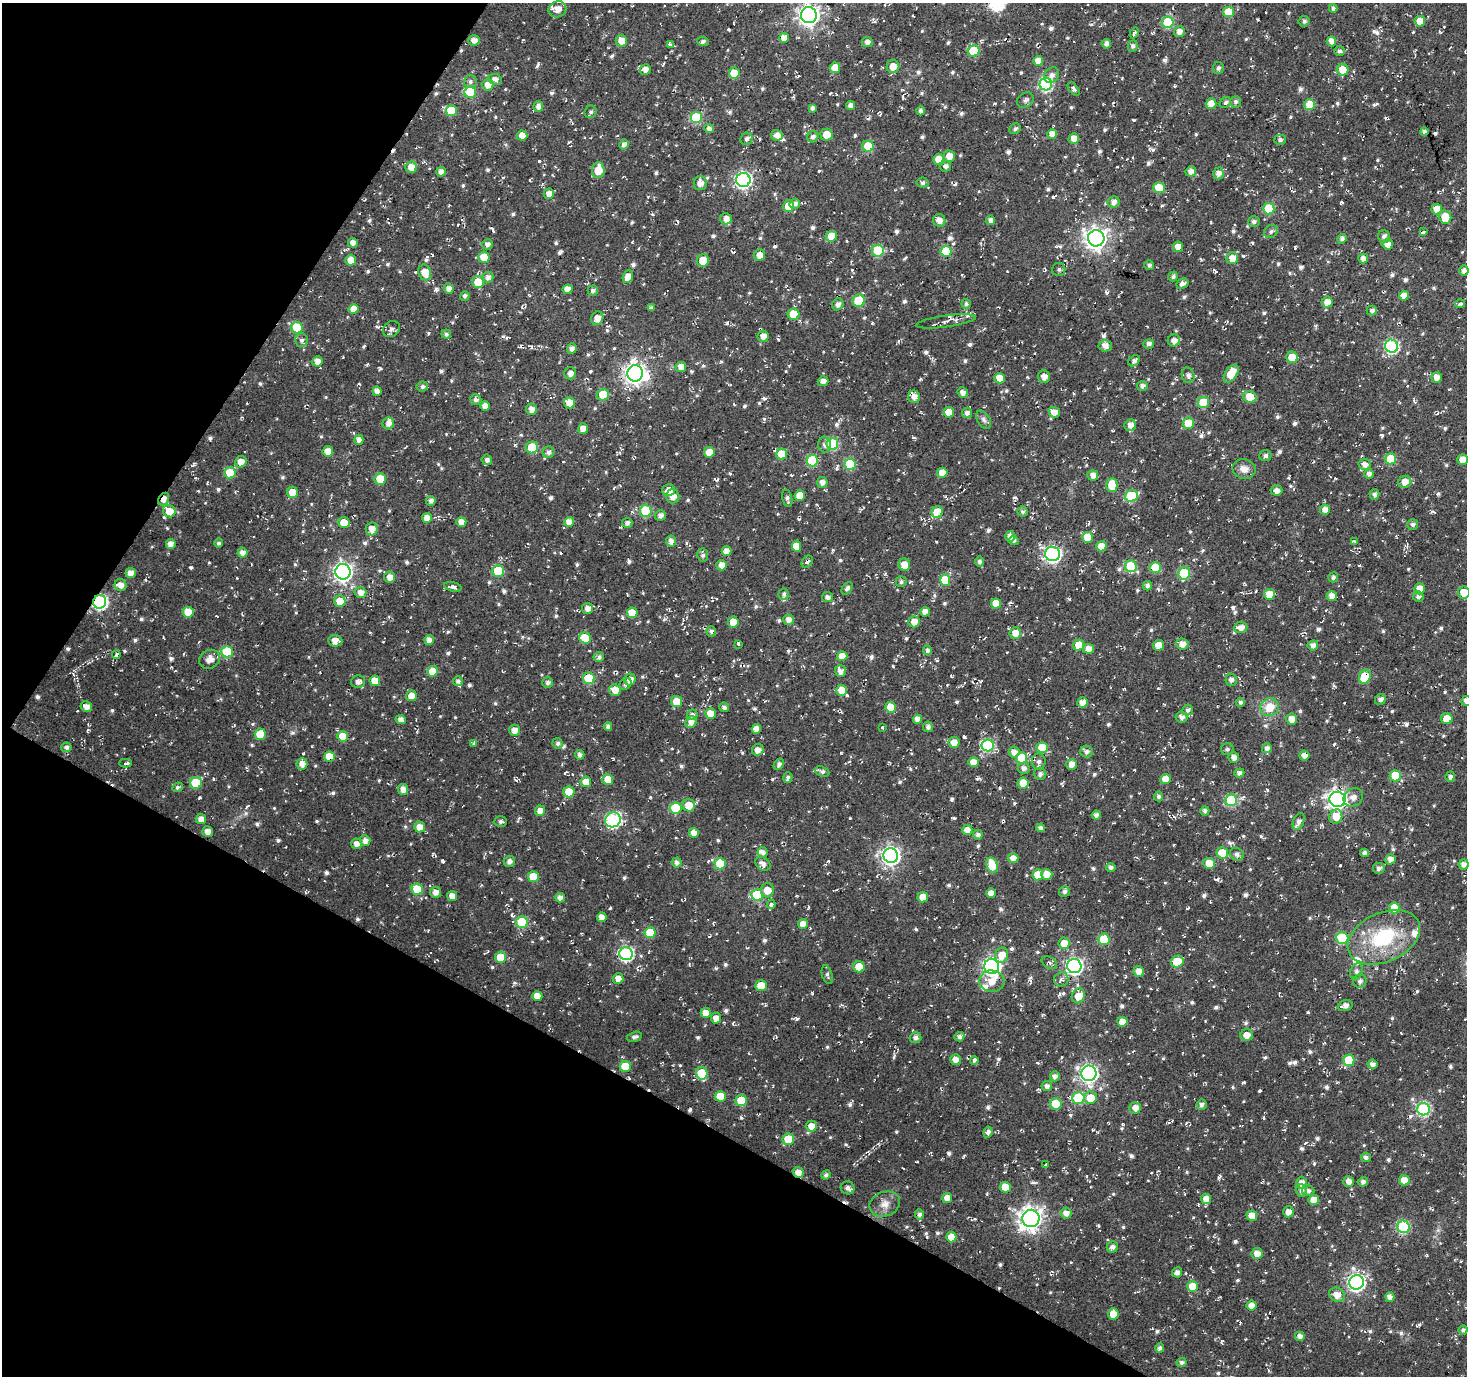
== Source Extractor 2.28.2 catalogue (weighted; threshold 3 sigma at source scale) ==
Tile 9 of 4 x 4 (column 1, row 3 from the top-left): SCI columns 4-1468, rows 1629-3002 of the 5863 x 5936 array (HDU 1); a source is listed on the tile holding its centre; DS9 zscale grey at full resolution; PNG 1469 x 1378 px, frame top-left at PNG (2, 3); each listed source drawn as its Kron ellipse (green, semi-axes under 4 px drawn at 4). Shown black and unused: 28% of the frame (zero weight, under 2 of 3 exposures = <1% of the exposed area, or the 3 px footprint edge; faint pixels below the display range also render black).
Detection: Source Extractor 2.28.2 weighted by HDU 2 'WHT'; one run over the whole footprint, this tile lists its part. Background -0.00386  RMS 0.0082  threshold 0.037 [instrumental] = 3 sigma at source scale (4.5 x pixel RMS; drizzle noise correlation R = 1.50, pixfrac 1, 0.0396/0.0396 arcsec/px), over >= 5 px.
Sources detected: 1141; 1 inside a brighter object's white glare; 37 cosmic-ray / hot-pixel residue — neither listed nor drawn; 21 inside a brighter listed object's ellipse — not listed separately; of the other 1082, all 500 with FLUX_AUTO >= 2.27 (the completeness limit of this list) listed and drawn (582 fainter detections not listed), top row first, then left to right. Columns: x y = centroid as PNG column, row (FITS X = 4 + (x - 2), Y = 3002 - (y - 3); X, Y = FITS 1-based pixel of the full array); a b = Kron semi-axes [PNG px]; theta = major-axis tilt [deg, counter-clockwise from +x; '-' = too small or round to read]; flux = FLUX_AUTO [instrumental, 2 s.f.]
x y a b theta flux
1333 8 4 4 - 2.6
557 9 9 8 - 7.7
1228 12 5 5 - 26
809 15 8 8 - 480
1304 21 5 5 - 2.3
1420 21 5 5 - 12
1168 22 6 6 - 45
1179 32 5 5 - 4.7
1134 33 6 3 55 2.4
784 38 5 5 - 7.1
474 41 5 5 - 5.8
621 41 6 6 - 9.6
703 41 6 4 -5 2.6
1331 41 5 4 - 6.9
867 42 5 5 - 4.1
1106 44 5 4 - 3.6
670 45 4 3 - 3.3
1133 46 5 5 - 2.6
974 51 6 5 - 35
1339 51 5 5 - 3.1
1038 61 5 5 - 8.1
893 66 6 6 - 9
835 68 5 5 - 9.7
1218 68 6 5 - 2.6
645 70 5 5 - 6.1
1343 70 6 6 - 12
734 73 5 5 - 21
1052 75 8 7 - 4.2
495 79 6 5 - 4.2
470 82 6 6 - 2.5
1046 84 6 6 - 110
488 85 6 5 - 6.4
1074 89 8 4 -50 2.5
470 92 6 6 - 39
1025 100 9 7 34 3.3
1225 102 6 5 - 2.7
1236 102 6 5 - 2.6
1211 104 5 5 - 13
850 105 4 4 - 4.4
1310 105 5 5 - 29
538 106 5 5 - 5.1
812 108 4 4 - 2.8
451 111 5 5 - 24
921 111 4 4 - 3.2
591 112 6 5 - 2.4
696 118 6 6 - 45
709 129 5 4 - 4.1
1015 129 6 5 - 2.4
1424 131 4 3 - 2.8
827 134 6 6 - 9.9
1052 134 5 5 - 8.2
777 135 6 5 - 5.2
522 136 5 5 - 7.2
813 137 6 5 - 3.2
746 139 6 5 - 2.9
1074 139 5 5 - 7.2
1280 140 5 5 - 2.6
624 144 5 4 - 3.9
868 146 5 5 - 32
949 156 6 5 - 8.1
938 159 5 5 - 9.7
946 166 5 5 - 3.1
411 167 5 5 - 10
598 170 8 6 82 15
1191 171 5 5 - 5.2
441 172 5 4 - 4.5
1218 173 6 5 - 3.8
743 180 7 7 - 220
700 183 7 6 - 6.8
923 183 6 5 - 2.4
1159 188 6 5 - 19
549 194 5 5 - 5.9
1114 202 6 5 - 4.3
795 204 5 4 - 3.5
788 206 6 5 - 13
1269 209 5 5 - 42
1437 209 5 5 - 9.9
1445 217 6 6 - 18
726 219 6 6 - 5.4
939 220 6 6 - 6.1
991 220 4 4 - 4.2
1254 222 6 5 - 2.4
1271 231 7 6 - 2.5
1423 232 4 3 - 2.3
831 236 6 5 - 12
1384 237 6 6 - 3.6
1096 238 8 8 - 570
1342 239 5 4 - 2.7
353 243 5 4 - 5.6
487 244 5 5 - 3.1
1388 244 5 5 - 6.5
1178 247 5 5 - 6.7
878 251 6 6 - 41
946 251 5 5 - 37
759 255 6 5 - 6.1
484 257 5 5 - 16
1232 258 6 5 - 11
1363 259 5 5 - 5.3
351 260 5 5 - 9.4
703 260 6 6 - 18
1149 265 5 4 - 2.4
1059 269 6 6 - 2.5
1464 271 5 4 - 4.4
425 272 8 6 -70 14
1173 276 5 4 - 2.3
488 277 6 5 - 4.1
628 277 6 5 - 7.9
478 282 6 6 - 19
1182 284 6 4 29 3.9
449 288 5 5 - 4.8
567 289 5 4 - 7.4
593 291 5 5 - 2.8
465 296 5 4 - 2.5
1404 296 5 5 - 7.2
859 301 6 6 - 32
1327 302 5 5 - 6.9
838 304 6 5 - 3.5
966 304 5 5 - 2.7
1460 304 5 4 - 2.4
651 308 4 4 - 2.3
354 309 5 4 - 9.4
1372 311 5 5 - 3.1
794 314 6 6 - 19
597 318 7 6 - 7
946 321 30 6 8 6
297 328 6 5 - 36
391 329 9 7 36 3
446 334 5 4 - 2.6
763 336 6 5 - 5.3
302 340 7 6 - 2.9
1174 340 6 6 - 4.9
1149 344 5 4 - 3.5
1105 346 6 5 - 5.4
1392 346 6 6 - 120
572 348 5 5 - 3.7
1292 357 5 5 - 20
317 361 5 5 - 5.7
1134 361 6 4 40 2.5
681 367 5 5 - 7.2
570 373 6 6 - 4
635 373 8 7 - 440
1231 374 10 6 55 16
1188 375 8 6 -72 3.4
1044 377 6 6 - 5
1437 377 5 5 - 7
1000 378 5 5 - 10
823 381 5 5 - 4.8
422 386 6 5 - 2.5
1142 386 5 5 - 3.3
377 391 5 4 - 4.5
963 392 5 5 - 4
603 395 6 5 - 30
914 397 6 6 - 5.1
1250 397 7 5 -25 14
476 400 5 5 - 3
1203 402 6 5 - 38
570 403 5 5 - 11
485 406 5 4 - 6.1
531 409 5 5 - 4.9
949 412 5 5 - 9.4
1054 412 6 5 - 8.7
967 413 5 5 - 3.2
984 420 10 6 -58 2.8
388 423 6 5 - 4.9
1188 423 5 5 - 25
1130 425 6 5 - 5.6
583 429 5 5 - 6.4
359 440 5 4 - 4.4
825 444 8 6 -87 3.3
832 444 6 6 - 61
532 447 6 6 - 26
328 451 5 5 - 7
548 452 6 6 - 3.4
709 452 5 5 - 13
782 454 5 5 - 26
1265 456 6 5 - 2.3
1391 459 5 5 - 32
487 460 5 5 - 3.3
1463 460 5 5 - 9.9
812 461 6 6 - 45
241 462 6 5 - 7.2
850 464 6 5 - 48
1365 464 6 5 - 4.9
1244 469 12 10 -14 6.9
230 473 5 5 - 25
942 473 5 5 - 10
1369 474 5 4 - 3.5
1093 476 5 5 - 6.1
380 479 6 5 - 25
1405 482 6 6 - 9.6
822 483 5 5 - 4.9
1112 485 7 5 90 20
669 490 6 6 - 7.2
1277 491 6 5 - 5
292 492 5 5 - 14
1374 494 5 5 - 2.5
800 495 5 5 - 11
673 496 7 6 - 7.7
1131 496 7 5 25 42
787 498 9 5 -76 2.6
164 499 7 5 60 5.8
431 501 5 4 - 3.8
1325 510 5 5 - 6.3
169 511 6 6 - 12
646 511 6 6 - 44
937 512 6 5 - 21
1023 512 5 5 - 2.4
660 515 5 5 - 4.2
427 518 5 5 - 7.7
461 522 5 5 - 7.7
569 522 5 5 - 8.4
344 523 6 5 - 12
627 523 5 5 - 3.4
1413 525 5 5 - 2.3
372 529 6 6 - 7.6
1010 537 5 5 - 5.4
1087 537 5 5 - 14
1014 540 5 4 - 2.7
671 541 5 5 - 5
1354 542 4 3 - 10
219 543 4 4 - 2.5
171 544 5 4 - 6.1
797 546 5 4 - 11
1101 546 5 5 - 8.5
726 551 5 5 - 6.8
242 553 5 5 - 5.5
1053 554 7 7 - 220
703 555 6 5 - 2.5
980 561 5 4 - 3
807 562 7 5 53 2.3
722 565 5 5 - 7.3
904 565 6 5 - 10
1131 566 6 5 - 42
1155 568 5 5 - 29
498 571 6 5 - 37
343 572 8 7 - 360
131 573 5 5 - 6.7
1184 573 6 6 - 38
390 577 5 5 - 6.6
1333 577 5 5 - 2.5
945 580 6 5 - 36
901 582 5 5 - 2.4
121 585 6 6 - 5.7
1147 586 4 4 - 3.5
453 587 9 4 -12 3.6
847 588 7 4 56 2.5
1420 589 5 5 - 10
360 592 6 5 - 5.7
1464 592 6 6 - 12
784 594 6 5 - 2.3
1269 594 5 5 - 14
1332 596 5 5 - 6.1
827 597 5 5 - 3.6
1418 597 5 5 - 2.9
340 601 6 5 - 13
100 602 7 6 - 170
996 603 5 5 - 11
587 609 5 5 - 4.7
188 612 5 5 - 15
925 612 4 4 - 5.8
632 613 5 5 - 14
788 620 5 5 - 5.2
733 622 5 5 - 15
914 622 5 5 - 9.3
1241 627 6 5 - 6.1
711 631 5 5 - 3.3
1015 633 6 5 - 9.6
585 638 6 5 - 23
429 640 5 4 - 5.5
335 641 7 5 -6 7.3
738 644 3 3 - 2.5
1182 644 6 5 - 6.8
1079 645 5 5 - 18
1159 645 5 5 - 8.3
1313 645 5 5 - 4.3
1089 649 5 5 - 6.7
927 650 4 4 - 3
227 652 6 6 - 45
116 655 4 3 - 6.2
842 656 5 5 - 9.4
599 657 5 5 - 3.6
210 659 11 9 29 8.1
432 671 5 5 - 18
840 671 6 5 - 5
1365 677 7 5 65 30
589 678 6 5 - 46
630 679 6 5 - 5.5
1231 680 6 5 - 3
375 681 5 5 - 11
458 681 5 5 - 2.6
358 682 7 6 - 4.6
548 682 5 5 - 2.8
625 684 7 5 40 3
615 690 6 5 - 11
842 690 5 5 - 12
411 696 5 5 - 9.7
1381 699 6 5 - 3.2
676 701 5 5 - 16
1466 701 5 5 - 5.2
1082 702 5 5 - 6.2
1240 702 4 4 - 2.5
86 707 6 5 - 5
724 707 5 4 - 2.7
891 707 5 5 - 16
1270 707 9 8 - 15
1188 710 5 5 - 2.6
710 713 5 5 - 11
692 715 5 5 - 2.6
1181 717 6 5 - 3.3
401 719 5 4 - 4.1
917 719 4 4 - 5.7
1292 719 5 5 - 7.7
1447 719 5 5 - 18
691 722 6 5 - 5.7
608 726 4 4 - 2.9
928 727 5 5 - 3.2
883 728 3 3 - 4.7
756 729 5 4 - 7.1
514 730 5 5 - 6.4
260 734 5 5 - 21
343 736 5 5 - 17
954 742 5 5 - 7.4
474 743 3 3 - 3.2
558 743 5 5 - 2.4
988 745 6 6 - 79
66 747 5 5 - 2.8
1042 748 5 5 - 21
1267 748 5 4 - 3.6
1227 749 6 6 - 2.5
758 750 6 5 - 5.2
1014 752 5 5 - 5.7
1086 752 6 6 - 3.4
580 755 5 4 - 3.9
329 756 5 5 - 14
1304 756 5 5 - 5.5
1022 758 5 5 - 28
1234 758 5 5 - 5.7
973 762 5 5 - 8.7
1039 762 8 7 - 3.9
126 763 6 3 2 3
302 764 6 5 - 5.8
779 764 6 4 57 3
1072 764 5 5 - 6.8
1024 768 6 6 - 3.8
822 771 7 5 -22 2.8
1239 773 5 4 - 3.3
1040 774 6 5 - 2.9
1395 776 5 5 - 24
788 777 5 4 - 2.3
1450 777 5 5 - 3.1
1165 779 5 5 - 11
608 780 5 5 - 11
586 782 5 5 - 8.4
196 783 6 6 - 29
1023 783 5 5 - 15
178 787 6 4 26 2.3
403 789 5 5 - 7.3
569 792 5 5 - 20
1158 796 5 4 - 2.4
1353 797 10 8 35 5.8
1337 799 8 7 - 370
1231 800 6 6 - 66
689 805 6 6 - 12
676 808 6 5 - 38
540 811 5 5 - 7
1205 811 4 4 - 2.5
1096 815 4 4 - 3.6
1336 817 7 6 - 13
201 819 5 5 - 5
613 820 8 7 - 150
1299 821 9 5 70 3.8
501 822 6 5 - 2.5
420 827 5 5 - 7.3
1041 828 4 4 - 3.3
967 830 5 5 - 6
208 832 5 5 - 5.4
694 833 5 5 - 5.9
978 835 4 4 - 3.4
365 841 5 5 - 4.7
357 844 5 5 - 6
762 852 5 5 - 4.4
1222 853 6 5 - 21
1364 853 4 4 - 3.7
1237 854 7 6 - 3.4
891 856 7 7 - 310
1013 858 5 5 - 5.7
1390 859 5 5 - 5.9
509 861 5 5 - 3.9
677 863 5 5 - 3.1
1209 863 6 5 - 13
720 864 6 5 - 28
763 864 8 6 -33 4.5
1464 864 5 5 - 4.2
992 865 8 5 -67 24
1111 867 4 4 - 3
1379 868 6 5 - 3.1
1047 874 5 5 - 9.1
1038 875 5 5 - 17
533 877 5 5 - 18
417 889 6 5 - 24
767 890 7 6 - 9
1064 891 5 5 - 3.1
436 892 5 5 - 5.4
991 893 5 5 - 6.9
757 895 6 6 - 45
452 896 5 5 - 7
923 897 5 5 - 11
560 898 5 4 - 4.4
771 904 4 3 - 8.9
1394 908 5 5 - 19
602 917 5 5 - 7.2
522 922 6 6 - 40
803 924 5 5 - 7.5
650 933 5 5 - 24
1384 937 38 24 24 64
1342 938 6 6 - 47
1104 939 6 5 - 35
1064 943 6 5 - 10
626 953 7 6 - 130
1002 955 7 6 - 11
501 957 5 5 - 18
1177 961 6 5 - 25
1049 963 8 5 -30 2.5
992 966 7 7 - 280
1074 966 7 7 - 240
859 967 5 5 - 17
1139 971 5 5 - 7
1356 971 8 6 70 2.4
827 975 9 5 -74 2.5
618 979 5 5 - 6.7
1061 979 7 7 - 2.9
992 981 12 10 -7 9.7
1360 981 7 6 - 3.1
761 986 6 5 - 18
537 996 5 5 - 10
1078 996 7 6 - 12
1345 1006 8 5 16 5.2
706 1013 5 5 - 11
716 1018 5 5 - 6.2
1122 1022 5 5 - 9.1
1247 1035 6 6 - 6.7
634 1037 8 5 14 2.7
959 1037 5 4 - 3.2
915 1038 6 5 - 3.5
955 1060 5 5 - 5.8
974 1060 4 3 - 11
1349 1060 5 5 - 33
1372 1064 5 5 - 3.7
625 1066 5 5 - 24
702 1073 6 5 - 34
1089 1073 8 7 - 290
1055 1076 5 5 - 3.7
1047 1086 5 5 - 3.4
720 1096 5 5 - 16
1078 1098 6 6 - 47
1090 1098 6 6 - 14
741 1100 5 5 - 23
1056 1104 6 5 - 28
1201 1105 5 5 - 2.8
1135 1108 6 6 - 6.1
1424 1109 6 6 - 110
811 1126 6 5 - 8.7
988 1132 6 4 81 3.6
788 1139 6 5 - 25
1366 1157 5 5 - 2.8
1046 1164 4 3 - 5.9
798 1173 6 5 - 7.1
826 1175 5 4 - 2.5
1404 1180 5 5 - 9
1348 1181 5 5 - 6.6
1363 1182 5 4 - 3.3
1301 1183 6 5 - 5.9
1005 1187 5 5 - 14
848 1188 7 6 - 4.4
1301 1190 6 5 - 3.6
1308 1191 6 5 - 2.4
947 1198 5 5 - 7.1
1206 1199 5 5 - 7.3
1314 1200 5 5 - 9.7
885 1204 15 12 21 8.1
1288 1212 5 5 - 5.1
1066 1213 5 5 - 4.9
919 1214 5 4 - 3.3
1252 1216 5 5 - 12
1031 1218 9 8 - 610
1403 1227 6 6 - 77
951 1237 5 5 - 12
1112 1247 6 5 - 4
1257 1254 5 5 - 7.3
1177 1272 5 5 - 4.2
1356 1282 7 7 - 240
1192 1286 5 5 - 19
1337 1295 8 7 - 8.3
1390 1297 4 4 - 4.6
1252 1305 5 5 - 7.9
1113 1314 6 5 - 11
1463 1330 4 4 - 2.4
1300 1336 5 4 - 4.3
1160 1348 5 4 - 3.1
1182 1362 5 4 - 2.8
Overlapping masked pixels (flux is a lower limit): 12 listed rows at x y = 946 166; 164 499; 937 512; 807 562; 100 602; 1365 677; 589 678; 329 756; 1395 776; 1336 817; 625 1066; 798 1173
Isophote crosses this tile's border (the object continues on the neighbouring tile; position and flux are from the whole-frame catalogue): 3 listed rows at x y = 809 15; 1464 592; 1466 701